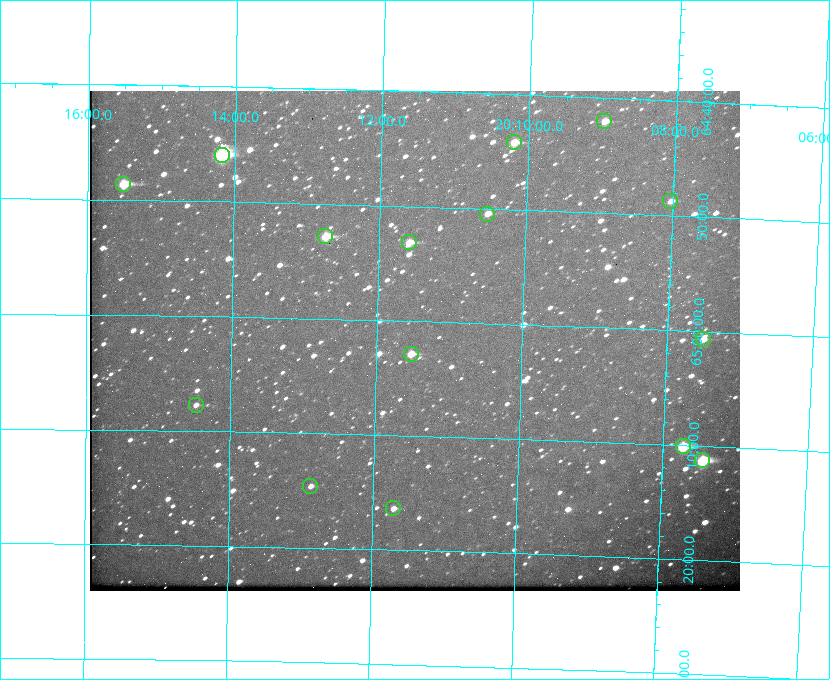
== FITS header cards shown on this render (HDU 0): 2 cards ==
NAXIS1  =                  650
NAXIS2  =                  500

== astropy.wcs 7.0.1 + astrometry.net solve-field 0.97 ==
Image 650 x 500 px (HDU 0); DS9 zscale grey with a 90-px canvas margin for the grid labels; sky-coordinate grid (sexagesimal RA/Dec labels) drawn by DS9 from the SOLVED WCS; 15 Tycho-2 reference stars matched to detected sources circled (green)
Header WCS: none
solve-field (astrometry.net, Tycho-2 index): SOLVED blind (the file carries no WCS)
Solved WCS: RA---TAN-SIP/DEC--TAN-SIP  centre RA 20:11:29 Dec +65:02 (302.87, +65.03 deg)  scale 5.24 arcsec/px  FOV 56.7' x 43.6'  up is +178 deg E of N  parity flipped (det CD > 0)
(file carries no celestial WCS; the grid is the blind solution)
Tycho-2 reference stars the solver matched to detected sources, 15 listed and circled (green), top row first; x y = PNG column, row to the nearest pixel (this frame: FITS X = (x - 90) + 1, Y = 500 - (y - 91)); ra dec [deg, ICRS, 3 dp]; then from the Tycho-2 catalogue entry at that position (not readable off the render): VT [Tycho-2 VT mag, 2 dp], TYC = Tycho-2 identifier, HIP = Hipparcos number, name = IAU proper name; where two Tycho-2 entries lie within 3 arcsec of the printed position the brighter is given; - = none
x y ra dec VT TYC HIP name
604 121 302.245 +64.701 10.15 4240-635-1 - -
514 142 302.549 +64.736 9.65 4240-950-1 - -
222 155 303.544 +64.765 7.36 4240-620-1 99731 -
123 184 303.878 +64.810 8.93 4240-794-1 - -
670 201 302.008 +64.813 10.38 4240-809-1 - -
487 214 302.633 +64.841 10.69 4240-985-1 - -
325 236 303.184 +64.880 9.02 4240-488-1 - -
409 242 302.897 +64.886 9.40 4240-717-1 - -
703 339 301.878 +65.011 10.80 4240-59-1 - -
411 354 302.882 +65.048 10.25 4240-98-1 - -
196 405 303.620 +65.129 11.18 4240-34-1 - -
683 446 301.932 +65.168 8.01 4240-866-1 99147 -
702 460 301.862 +65.188 7.70 4240-604-1 99125 -
310 486 303.217 +65.244 11.17 4240-236-1 - -
393 508 302.928 +65.273 10.74 4240-760-1 - -